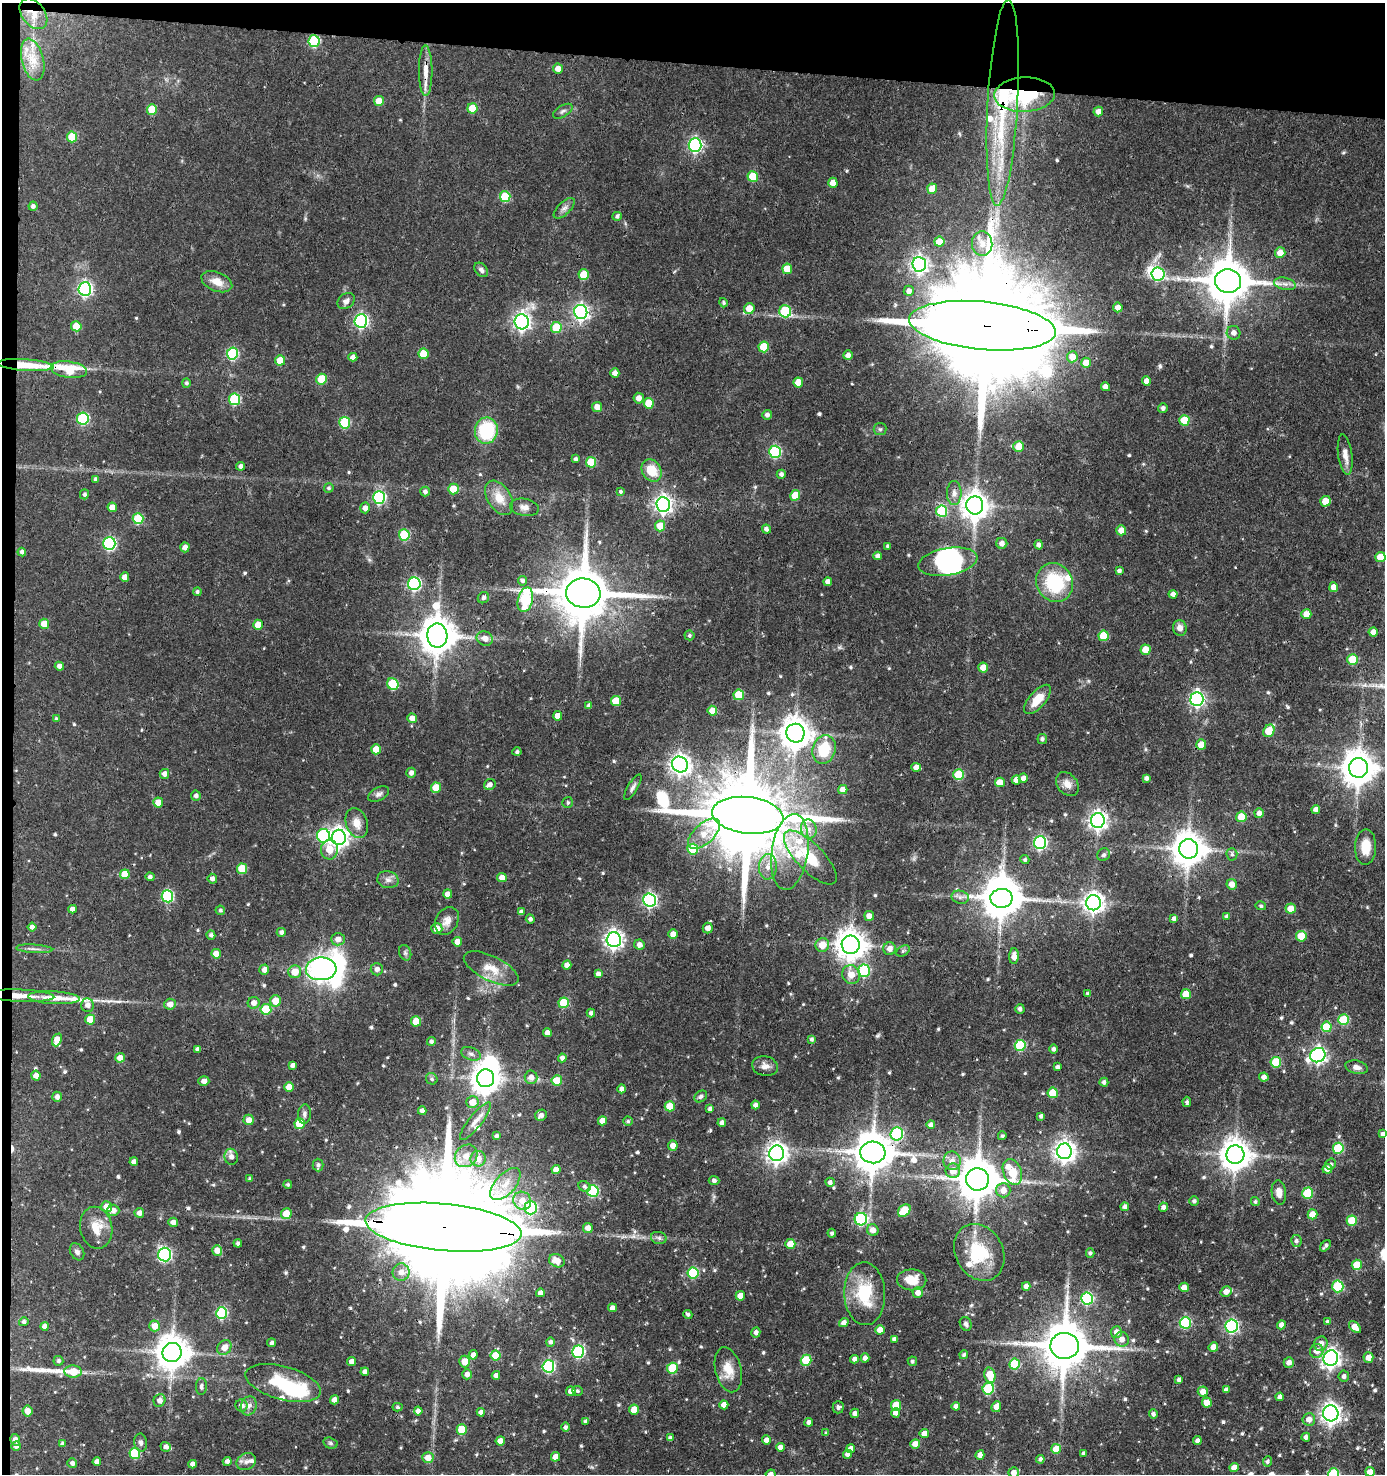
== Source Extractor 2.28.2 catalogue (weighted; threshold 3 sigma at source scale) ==
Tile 1 of 3 x 3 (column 1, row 1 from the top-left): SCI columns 190-1572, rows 2946-4417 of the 4440 x 4417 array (HDU 1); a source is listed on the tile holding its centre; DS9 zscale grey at full resolution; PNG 1387 x 1476 px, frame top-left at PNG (2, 3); each listed source drawn as its Kron ellipse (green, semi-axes under 4 px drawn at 4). Shown black and unused: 5% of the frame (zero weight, under 3 of 4 exposures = <1% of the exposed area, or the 3 px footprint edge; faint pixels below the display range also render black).
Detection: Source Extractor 2.28.2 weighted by HDU 2 'WHT'; one run over the whole footprint, this tile lists its part. Background 0.102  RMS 0.0042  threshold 0.0191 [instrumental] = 3 sigma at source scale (4.5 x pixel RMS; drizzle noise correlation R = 1.50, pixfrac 1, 0.05/0.05 arcsec/px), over >= 5 px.
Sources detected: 627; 8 inside a brighter object's white glare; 1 cosmic-ray / hot-pixel residue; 2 long thin detections or spike segments (spike, bleed or trail) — neither listed nor drawn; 12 inside a brighter listed object's ellipse — not listed separately; of the other 604, all 500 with FLUX_AUTO >= 0.783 (the completeness limit of this list) listed and drawn (104 fainter detections not listed), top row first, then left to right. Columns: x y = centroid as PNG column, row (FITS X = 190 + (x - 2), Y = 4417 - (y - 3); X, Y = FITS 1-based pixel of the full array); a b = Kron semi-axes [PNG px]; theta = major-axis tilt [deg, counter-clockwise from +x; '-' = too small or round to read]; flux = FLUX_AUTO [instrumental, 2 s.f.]
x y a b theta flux
33 14 17 11 -52 4
314 41 6 5 - 35
33 60 21 11 -76 6.5
558 68 5 5 - 3.2
426 71 25 7 -90 5.5
1024 95 30 17 3 38
379 101 5 5 - 5.7
1003 103 103 15 87 63
472 108 5 5 - 7.9
152 110 5 5 - 13
563 111 11 5 31 1.3
1098 111 5 4 - 2.5
72 137 5 5 - 13
695 145 7 6 - 92
753 177 5 5 - 14
833 183 5 4 - 3.9
932 189 5 5 - 5.9
505 197 5 5 - 19
33 206 4 4 - 1.3
564 208 13 6 44 1.8
617 216 5 4 - 1
939 242 5 5 - 6.6
982 244 12 10 -86 3.8
1280 253 5 5 - 4.6
919 264 7 7 - 130
787 269 5 5 - 7.5
481 270 8 5 -48 1.4
1158 274 6 6 - 46
584 275 5 5 - 12
1228 281 13 12 - 1700
217 282 16 9 -21 5.1
1285 284 11 6 -13 2.2
85 289 7 6 - 93
909 291 5 5 - 2.1
346 301 9 7 40 2
723 303 5 4 - 0.88
1118 307 5 4 - 2.6
749 309 5 5 - 5.9
785 311 6 6 - 26
581 312 7 6 - 120
361 321 6 6 - 87
522 322 7 7 - 160
76 326 5 5 - 9.2
982 326 73 24 -5 22000
556 328 5 5 - 15
1234 333 7 6 - 2.3
764 347 5 5 - 12
232 354 6 5 - 36
423 354 5 5 - 11
848 355 5 4 - 2.3
353 357 4 4 - 2.2
1072 357 5 5 - 4.9
280 360 5 5 - 8.2
1086 363 5 5 - 5.4
26 365 28 6 -4 13
69 370 18 8 -8 19
615 373 4 4 - 2.6
321 379 5 5 - 13
1146 381 4 4 - 3
798 382 5 5 - 6.8
186 383 5 4 - 0.89
1105 387 4 4 - 2.6
639 398 5 5 - 2.5
235 399 6 5 - 27
649 403 5 5 - 9.7
597 407 5 5 - 3.3
1163 408 5 5 - 1.3
767 415 5 5 - 1.6
83 419 6 6 - 42
1184 420 5 5 - 12
345 423 6 5 - 26
880 429 6 6 - 0.88
486 431 13 11 78 28
1019 446 5 5 - 7.9
775 452 6 6 - 41
1345 455 20 7 -82 3.7
576 459 4 3 - 1
591 462 5 5 - 15
241 466 4 4 - 1.7
652 470 12 9 -61 9.2
781 474 4 4 - 1.4
96 479 4 3 - 1.1
329 488 5 4 - 0.85
453 489 5 5 - 6.8
621 491 4 3 - 1.1
425 492 5 5 - 1.5
954 493 12 7 -90 2.4
84 494 5 4 - 1.1
795 495 5 5 - 6.3
379 497 6 6 - 59
499 498 19 11 -58 7.3
1325 501 5 5 - 8.1
663 505 7 7 - 170
975 505 9 8 - 480
112 507 5 4 - 3.9
524 507 14 8 -10 2.6
365 508 5 5 - 2.2
942 511 6 5 - 23
138 519 5 5 - 23
660 526 5 5 - 6.6
766 529 4 4 - 1.5
1121 530 5 5 - 3.6
404 535 5 5 - 22
109 543 6 6 - 62
1002 543 5 5 - 2.3
1039 545 4 4 - 1.6
888 546 4 3 - 0.91
185 547 5 4 - 2.5
22 552 4 4 - 1.3
878 556 4 4 - 1.5
1380 557 5 5 - 6.9
948 562 30 13 10 22
1119 571 4 4 - 1.4
125 577 4 4 - 3.3
523 581 5 5 - 1.2
828 582 4 4 - 2.3
1055 583 20 18 -60 26
414 584 6 6 - 61
1334 587 5 4 - 4.1
197 592 4 4 - 1
583 593 17 14 -6 2800
1173 594 4 4 - 1.9
483 598 6 5 - 1.1
525 600 12 7 76 42
1306 614 5 5 - 6.2
44 624 5 5 - 5.6
258 625 5 5 - 6.6
1180 628 8 7 - 2.6
1373 632 4 4 - 3
437 635 12 10 -87 1100
689 635 5 5 - 0.92
1103 636 5 5 - 12
485 638 8 7 - 2.7
1146 650 5 5 - 8.1
1353 660 5 5 - 12
59 666 4 4 - 2
983 667 5 5 - 3.8
393 684 6 5 - 22
739 695 5 5 - 14
1037 699 18 8 49 7.6
1197 699 7 6 - 100
616 701 5 5 - 8.3
589 706 4 4 - 1.5
712 711 5 5 - 6.6
558 716 4 4 - 4.6
412 718 5 5 - 3.4
56 719 4 4 - 0.79
1269 731 6 5 - 11
795 733 9 9 - 690
1042 739 5 4 - 1.2
1201 745 5 5 - 5.3
376 749 5 5 - 6.4
824 749 14 11 73 16
517 752 4 4 - 0.97
680 764 8 7 - 250
916 767 5 4 - 2.9
1358 768 10 9 - 860
411 773 5 4 - 2.1
164 774 5 5 - 2
959 775 5 5 - 20
1023 778 4 4 - 1.8
1146 778 4 4 - 1.4
1016 780 4 4 - 2.7
1000 782 5 4 - 5.4
1067 784 13 10 -52 3.6
490 785 6 5 - 1.9
633 787 14 5 59 1.5
436 788 5 5 - 7.8
843 789 4 4 - 3.6
378 794 11 6 29 1.6
196 796 5 5 - 1.4
158 802 5 5 - 4.9
568 802 5 5 - 0.87
1316 809 4 4 - 2.6
1259 813 5 4 - 2.3
748 815 36 18 -6 8500
1241 817 5 5 - 10
1098 820 7 7 - 190
357 823 15 10 -70 4.8
809 829 9 8 - 2.9
704 834 20 10 42 6.6
323 836 7 6 - 41
339 837 7 7 - 230
1040 843 6 6 - 69
1365 847 18 10 89 7.4
693 849 5 5 - 19
1189 849 9 9 - 810
329 850 10 8 84 7.2
790 852 38 18 82 20
1232 854 6 5 - 1
1104 855 7 6 - 1
810 857 35 13 -46 16
1025 860 4 4 - 0.93
768 867 13 9 87 3.9
242 869 5 5 - 12
125 874 5 5 - 6.6
150 877 4 4 - 1.2
502 878 5 4 - 3.6
212 879 5 4 - 1.5
388 880 10 8 -13 2.3
1232 884 5 5 - 3.6
447 894 4 4 - 2.8
167 896 6 6 - 43
960 897 9 6 -11 1.6
1001 898 11 9 1 1200
649 900 6 6 - 94
1093 903 7 7 - 250
1261 906 5 4 - 0.79
72 909 4 4 - 2.4
1291 909 5 5 - 6.4
220 910 5 4 - 0.8
521 912 4 4 - 1.7
869 916 5 5 - 3.4
1226 916 4 4 - 0.83
530 919 4 4 - 1.3
1174 919 4 4 - 1.6
447 921 15 11 61 3.8
32 927 4 4 - 1.9
708 928 5 5 - 2.9
437 929 5 5 - 4.2
281 932 4 4 - 1.4
673 934 5 4 - 3.8
211 935 4 4 - 1.2
1301 936 5 5 - 9.5
338 939 7 6 - 2.8
614 940 7 7 - 190
457 942 5 4 - 3
639 945 5 5 - 2.4
822 945 7 6 - 5.8
851 945 9 9 - 630
34 949 18 3 -4 1.5
890 949 6 6 - 2.4
903 951 7 5 32 0.91
405 953 8 6 -70 1
216 954 5 4 - 4.5
1014 956 8 5 87 3.2
567 965 4 4 - 2.6
491 968 30 12 -26 8.3
321 969 15 11 3 400
377 969 6 6 - 1.9
264 970 5 5 - 2.3
864 971 6 6 - 33
295 972 6 6 - 5.8
598 974 4 4 - 1.8
851 975 9 8 - 4.7
1088 994 4 4 - 0.82
1186 994 5 5 - 7.6
21 996 33 6 -2 7.5
54 998 26 6 -3 6.6
275 1001 6 5 - 6
254 1003 6 6 - 2.6
564 1003 5 5 - 15
170 1004 6 5 - 2.9
87 1005 7 6 - 2.3
266 1009 5 5 - 15
1020 1009 5 4 - 1.4
591 1013 4 4 - 1.4
90 1019 5 5 - 8.2
1344 1020 5 5 - 17
416 1021 5 5 - 9
1327 1027 5 5 - 12
547 1033 4 4 - 2.9
811 1039 4 3 - 0.99
57 1040 6 4 67 5.3
431 1041 4 4 - 1.1
1020 1045 5 5 - 26
198 1049 4 4 - 2
1054 1049 4 4 - 1.2
471 1054 10 6 -22 1.7
1318 1055 8 7 - 130
120 1058 5 4 - 4
562 1058 4 4 - 1.6
1276 1062 5 5 - 16
293 1065 4 4 - 1.8
765 1066 13 9 -10 2.9
1057 1067 4 4 - 1.4
1356 1067 11 6 -12 2.2
36 1076 5 4 - 2.8
531 1077 6 6 - 2.7
1264 1077 4 4 - 2.1
486 1078 9 8 - 580
432 1079 6 5 - 0.9
557 1080 5 5 - 7.4
204 1081 5 4 - 2.2
1104 1082 4 4 - 1.3
289 1087 5 4 - 5.7
622 1089 4 4 - 1.9
1053 1093 5 5 - 11
701 1096 7 5 35 1.1
57 1097 5 4 - 2
472 1102 6 6 - 5.2
1187 1102 5 4 - 0.84
755 1105 4 4 - 1.7
670 1106 5 5 - 7.3
710 1109 4 3 - 1.3
422 1111 4 4 - 1.8
304 1114 9 6 86 1.6
541 1115 6 5 - 1.9
1041 1116 4 3 - 1.1
249 1120 5 5 - 3.3
475 1121 23 6 52 3.5
602 1121 4 4 - 3.6
628 1121 5 4 - 0.79
722 1123 4 4 - 1.7
300 1124 5 5 - 13
931 1125 4 4 - 1.9
897 1134 6 6 - 48
1383 1134 4 4 - 1.6
496 1136 4 4 - 1
1002 1136 4 4 - 0.88
673 1145 5 5 - 3.1
1338 1148 5 5 - 21
1064 1151 7 7 - 280
873 1152 13 11 -6 1300
777 1153 8 7 - 260
1235 1155 9 9 - 680
466 1156 12 10 45 4.9
231 1157 8 7 - 2.6
478 1159 8 7 - 3.7
952 1161 9 8 - 3
134 1162 4 4 - 2
1331 1164 5 5 - 0.91
318 1165 6 5 - 1.3
1327 1169 5 4 - 2.9
556 1170 4 4 - 3.4
953 1171 7 7 - 4.4
1012 1172 13 9 -70 22
250 1179 4 4 - 0.78
977 1179 11 11 - 1400
714 1180 5 4 - 1.4
830 1182 4 4 - 1.7
505 1184 20 10 48 6.2
288 1185 4 4 - 0.89
584 1186 6 5 - 1.1
1003 1190 7 7 - 4.3
593 1191 6 5 - 33
1279 1192 12 7 -83 3.4
1307 1193 6 5 - 17
522 1201 9 8 - 4.9
1194 1201 4 4 - 1.2
1255 1202 4 4 - 0.8
107 1207 5 5 - 5.7
1125 1207 4 4 - 2.1
1164 1207 4 4 - 1.8
531 1208 6 6 - 35
113 1210 6 5 - 2.7
904 1211 7 5 45 14
139 1213 5 5 - 2.3
286 1214 5 5 - 6.6
1312 1214 5 5 - 4.9
861 1219 6 6 - 50
1352 1221 5 5 - 11
173 1222 5 4 - 2.2
443 1227 78 23 -5 25000
96 1228 21 16 -78 7.6
588 1228 5 5 - 3
873 1230 6 5 - 3.2
832 1233 4 4 - 1.1
659 1238 8 6 -16 1.2
1296 1241 6 5 - 1.1
238 1243 4 4 - 1.2
790 1244 5 5 - 6.5
1325 1246 6 3 50 1.1
217 1250 5 5 - 4
77 1252 9 6 -61 1.5
979 1252 30 24 -61 21
1090 1253 4 4 - 0.94
165 1254 7 6 - 71
557 1261 8 6 -24 3.6
1357 1265 5 5 - 10
401 1272 9 8 - 3.4
693 1273 5 5 - 26
912 1280 15 10 -1 7.1
1026 1286 4 4 - 2.3
1338 1286 6 5 - 28
1184 1287 5 4 - 3.5
1226 1292 6 5 - 2.7
540 1293 4 4 - 2.1
918 1293 5 5 - 2.6
865 1294 31 20 -88 20
740 1296 4 4 - 4.4
1087 1298 6 6 - 40
612 1308 4 4 - 2.2
222 1313 6 5 - 37
688 1314 4 4 - 1
24 1322 5 4 - 1.1
844 1322 5 4 - 1.9
1327 1322 4 4 - 0.92
1185 1323 5 5 - 37
966 1324 7 5 -66 1.1
1281 1325 5 4 - 2
45 1326 4 4 - 2
155 1326 5 5 - 4.7
1232 1326 6 6 - 66
1355 1327 7 4 -47 3.8
880 1330 5 4 - 3.8
756 1332 5 4 - 1.6
1116 1332 6 5 - 3.1
894 1339 4 4 - 1.7
1122 1339 7 7 - 2.8
550 1342 5 4 - 1.3
271 1343 4 4 - 1.2
1321 1344 7 6 - 2.9
1065 1346 14 13 - 1900
224 1347 8 6 52 3.9
1213 1347 5 5 - 4
1317 1351 7 6 - 3.3
172 1352 9 9 - 880
578 1352 6 6 - 54
473 1355 4 4 - 2.4
496 1355 5 5 - 9.3
964 1355 4 4 - 0.96
865 1358 4 4 - 1.9
1331 1358 8 7 - 170
1368 1358 5 5 - 3.5
855 1359 4 4 - 2
806 1360 5 5 - 16
58 1361 5 5 - 0.88
351 1361 4 4 - 2.3
465 1361 6 5 - 5
912 1361 4 4 - 0.82
1289 1363 5 5 - 2.3
1015 1364 5 5 - 19
548 1366 6 6 - 57
672 1368 5 5 - 15
728 1370 23 13 -76 7.4
73 1371 9 6 -3 8
365 1372 4 4 - 1.9
467 1374 5 4 - 2.2
496 1375 4 4 - 1.6
990 1375 8 5 -77 12
1344 1376 5 5 - 1.3
1179 1380 4 4 - 1.5
283 1383 39 16 -15 20
201 1387 8 5 89 1.2
988 1389 6 5 - 28
1226 1390 4 4 - 1.4
571 1391 5 4 - 2.6
578 1391 5 5 - 0.83
1203 1392 5 5 - 3.5
1280 1397 4 4 - 1.7
159 1400 6 5 - 2.4
334 1400 4 4 - 2.7
1207 1403 5 5 - 4.9
241 1405 6 6 - 2.3
724 1405 4 4 - 3.1
896 1405 5 5 - 8.5
249 1406 10 7 71 2.2
956 1406 4 4 - 1.9
397 1407 5 4 - 0.85
838 1407 6 5 - 1.1
996 1407 5 4 - 3.5
634 1410 5 5 - 5.8
27 1411 5 5 - 3.8
418 1411 4 4 - 2.3
481 1412 4 4 - 2
855 1413 5 4 - 1.8
895 1413 5 4 - 1.9
1331 1413 8 7 - 240
1153 1414 5 4 - 1.3
1309 1419 6 6 - 3.3
585 1421 4 3 - 0.85
809 1422 4 4 - 1.9
565 1427 5 4 - 1.3
462 1430 5 5 - 13
826 1433 4 3 - 0.83
924 1434 4 4 - 3.6
1306 1437 4 4 - 1.4
670 1438 4 4 - 1.4
15 1440 6 5 - 2.5
766 1440 4 4 - 2.5
500 1441 4 4 - 3.8
1197 1441 4 4 - 1.6
141 1442 9 6 -80 1.5
330 1443 7 5 -17 0.84
63 1444 4 4 - 1.2
915 1444 5 5 - 3.8
16 1446 5 4 - 1.7
166 1447 5 4 - 1.6
780 1447 4 4 - 2.1
851 1449 4 4 - 2.8
1056 1449 5 5 - 7
135 1453 5 5 - 23
1084 1453 3 3 - 1
847 1454 4 4 - 1.9
980 1455 5 4 - 2.1
555 1457 5 4 - 4
428 1458 6 5 - 4.5
1040 1459 4 4 - 1.2
227 1461 4 4 - 1.7
1267 1461 5 4 - 1.1
97 1462 4 4 - 2.3
246 1462 10 8 27 2.3
72 1463 5 5 - 1.7
193 1464 4 4 - 2.2
1234 1467 5 4 - 3
1014 1472 5 5 - 2.8
1370 1472 5 4 - 4.2
771 1474 5 4 - 1.9
1334 1474 6 5 - 32
Overlapping masked pixels (flux is a lower limit): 21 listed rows (the first 20) at x y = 33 14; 314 41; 426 71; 1024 95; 1003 103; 982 326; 26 365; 69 370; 1325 501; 583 593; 1037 699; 748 815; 1098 820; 1189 849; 21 996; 897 1134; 873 1152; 777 1153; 977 1179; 443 1227
Isophote crosses this tile's border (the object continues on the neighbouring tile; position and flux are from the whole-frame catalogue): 5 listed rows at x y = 1383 1134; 1014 1472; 1370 1472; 771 1474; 1334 1474